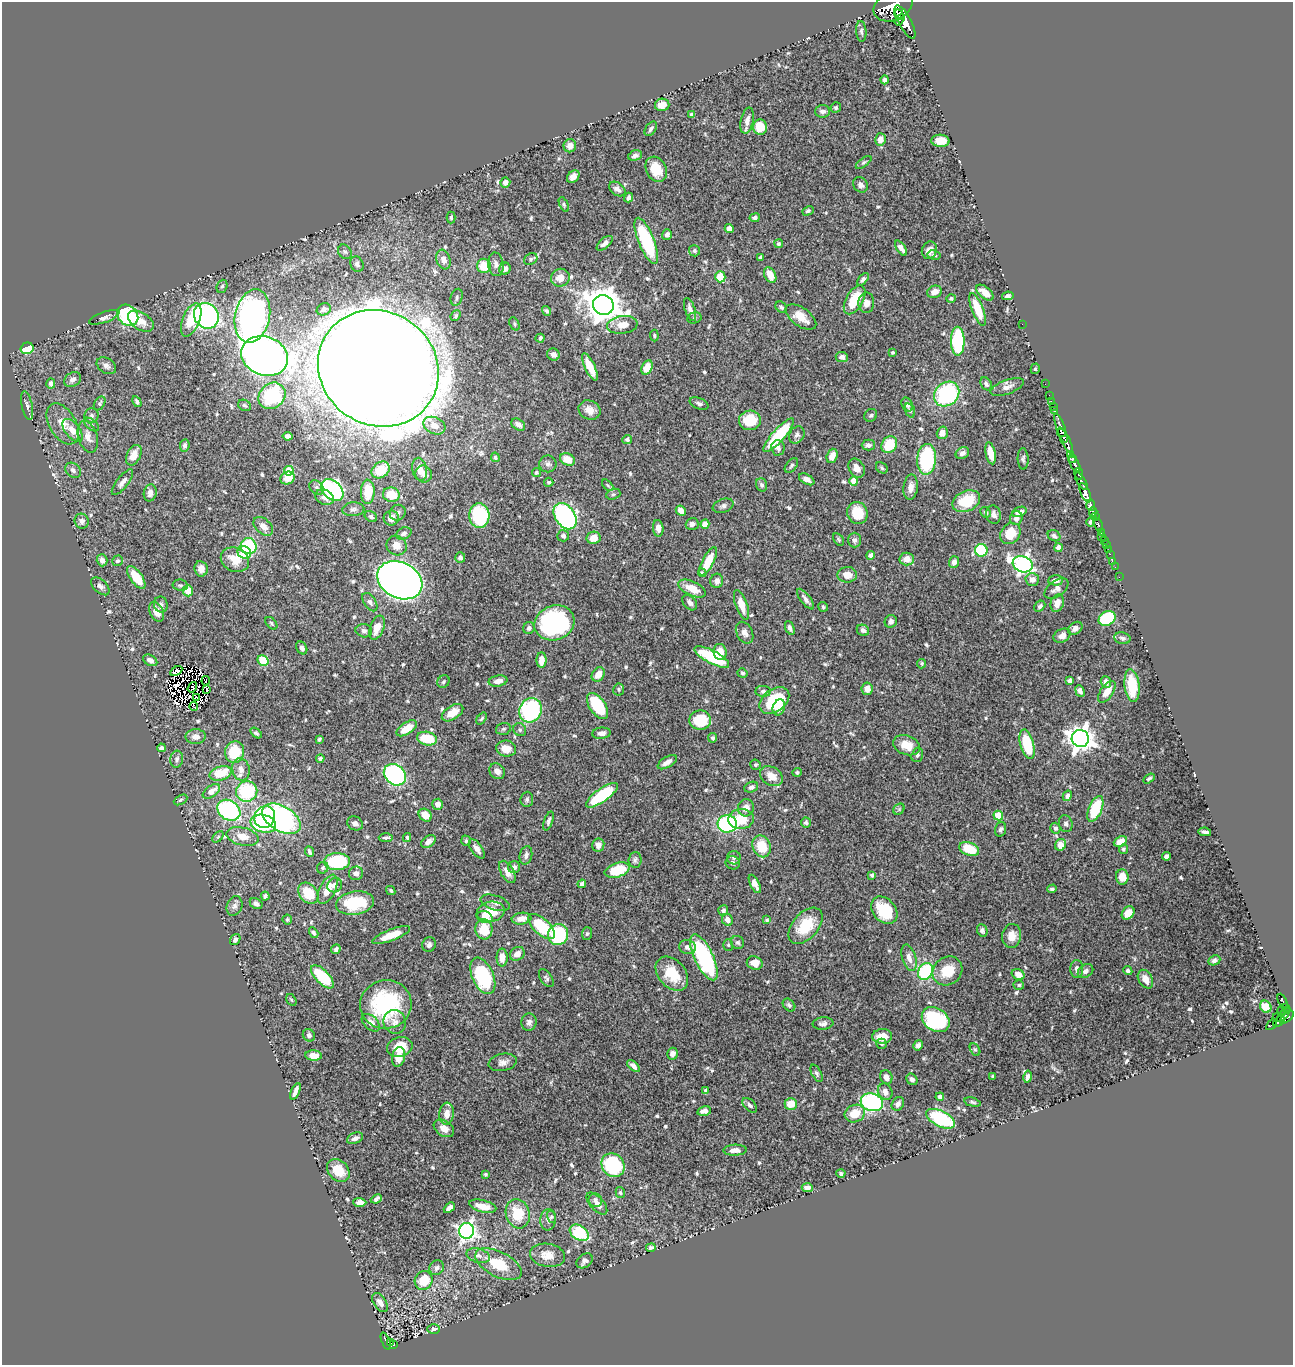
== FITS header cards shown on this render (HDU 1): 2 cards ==
NAXIS1  =                 1291
NAXIS2  =                 1363

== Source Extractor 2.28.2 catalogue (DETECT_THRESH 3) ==
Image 1291 x 1363 px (HDU 1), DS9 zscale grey, 1 PNG px = 1 image px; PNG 1295 x 1367 px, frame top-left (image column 1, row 1363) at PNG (2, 2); each listed source drawn as its Kron ellipse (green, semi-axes under 4 px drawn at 4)
Background 0.607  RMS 0.014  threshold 0.0417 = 3 sigma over >= 5 px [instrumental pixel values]
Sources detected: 644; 12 with non-positive FLUX_AUTO (blend fragments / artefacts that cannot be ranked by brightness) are neither listed nor drawn; of the other 632, the 500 brightest by FLUX_AUTO listed and drawn (132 fainter detections omitted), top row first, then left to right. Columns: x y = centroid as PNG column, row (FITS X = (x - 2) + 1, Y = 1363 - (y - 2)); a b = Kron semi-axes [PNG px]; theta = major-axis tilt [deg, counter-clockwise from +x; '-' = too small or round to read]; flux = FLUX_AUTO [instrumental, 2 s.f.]
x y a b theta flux
893 6 20 14 24 4200
899 15 5 4 - 530
899 20 6 3 57 340
905 22 19 6 -62 2500
861 31 10 5 -86 2.6
885 80 4 4 - 2.9
662 105 7 6 - 9.5
836 108 5 5 - 2.2
823 111 7 6 - 3.9
692 115 4 3 - 2.1
747 121 13 6 78 6.5
760 127 8 7 - 22
651 129 8 5 55 2.5
880 139 6 5 - 8
940 141 9 6 -3 15
570 146 6 6 - 6
635 155 7 5 18 2.9
864 162 9 4 36 1.7
656 169 13 10 -62 19
573 177 7 5 41 5.3
505 182 5 5 - 6
861 185 8 6 -47 4.2
617 189 9 6 -37 4.5
629 197 5 4 - 2.7
564 205 8 4 -64 1.5
808 211 6 4 28 1.8
451 217 6 4 90 1.7
755 218 5 4 - 3
729 228 4 4 - 5
667 234 5 4 - 3.1
646 241 24 8 -68 70
605 243 9 5 42 4
779 244 4 4 - 2.2
901 248 8 4 -55 5.4
929 250 9 7 67 6.2
694 251 5 5 - 2.1
345 252 8 6 -53 2.4
934 255 7 4 -11 1.7
760 257 4 3 - 1.6
531 259 7 5 30 1.9
443 260 10 6 -70 6.7
357 264 8 6 -62 2.9
496 264 12 7 -83 4.6
484 266 7 7 - 18
505 269 6 5 - 4.3
770 275 8 5 -62 12
720 277 5 5 - 21
560 278 9 8 - 9.7
863 279 7 4 50 2.5
222 286 7 5 69 2
935 292 7 6 - 7.5
985 293 10 5 -39 9.2
1008 296 6 4 10 2.4
457 297 9 6 74 2.5
951 298 5 4 - 1.6
855 300 16 8 60 28
866 303 10 8 87 6.1
603 305 10 9 - 2100
781 307 6 5 - 1.8
324 309 7 6 - 2.4
690 309 12 5 -71 4.5
978 309 17 5 -69 27
546 311 5 4 - 2
128 315 12 9 -43 93
206 316 13 12 - 280
252 316 27 17 77 340
456 316 6 4 48 1.6
104 317 16 5 19 3.9
801 317 18 9 -35 13
694 318 7 5 15 1.9
191 320 17 8 68 31
141 321 14 8 -32 10
514 324 7 5 -64 1.6
1022 324 2 2 - 38
622 325 15 9 7 11
654 336 6 4 -88 1.4
540 338 4 3 - 2
958 341 14 7 -90 80
27 348 6 5 - 38
893 352 3 3 - 1.5
553 354 6 6 - 4.5
265 356 24 19 -21 1100
842 357 6 5 - 3.6
106 366 10 7 -33 3.9
590 367 15 5 -64 15
647 367 7 5 64 14
378 368 62 56 -34 9200
1035 369 5 4 - 1.6
73 379 9 6 33 4.8
51 383 5 4 - 3.6
986 384 7 5 -54 2.6
1045 384 2 2 - 12
1007 387 18 7 20 5.7
947 394 13 11 42 100
1049 395 2 2 - 10
272 396 14 12 41 67
1051 401 2 2 - 13
137 402 6 4 -61 2.1
100 403 7 5 57 1.8
699 403 10 5 -20 2.7
907 404 7 5 -64 4.1
244 405 7 5 -29 1.8
27 406 15 5 -78 3.6
1053 407 2 2 - 13
589 410 11 9 -24 8
910 410 7 4 -71 1.7
1055 411 3 3 - 34
92 415 7 7 - 2.6
871 415 7 6 - 1.8
750 420 11 10 - 28
63 424 22 13 -59 14
518 424 7 5 -34 4.5
91 425 9 5 -40 2.4
434 426 11 8 -26 9.1
1061 428 15 4 -71 520
73 430 13 7 -53 8.8
942 433 6 5 - 8.6
1062 433 5 2 - 93
779 435 22 6 48 54
797 435 9 7 56 3.1
288 436 5 4 - 3.5
88 437 16 9 -73 7.9
627 439 5 4 - 2.1
1066 441 14 3 -64 980
185 445 6 4 82 2.5
868 445 7 5 1 3.5
889 445 9 7 58 30
778 448 7 6 - 3.3
962 453 7 5 32 4
991 453 11 5 -78 14
1071 454 3 2 - 68
134 455 11 7 64 11
832 456 7 5 71 7.8
495 457 5 4 - 2
567 459 8 6 -27 16
926 459 15 9 87 81
1023 459 10 5 -88 2.2
1072 459 4 2 - 190
548 464 8 8 - 3.4
1075 464 9 3 -62 490
791 465 8 5 49 2
857 468 10 7 -59 7.2
882 468 6 5 - 1.9
420 469 11 7 -78 10
73 470 8 6 -44 3.4
381 470 9 7 36 26
289 471 5 5 - 28
536 472 4 4 - 1.6
424 474 8 8 - 5.1
1079 474 6 3 -78 210
287 478 7 6 - 11
807 479 8 5 -29 5.8
854 481 4 4 - 19
1081 481 10 4 -57 400
122 482 15 6 52 4.8
549 482 4 4 - 1.7
608 485 7 4 -45 1.4
762 485 7 5 -72 2.3
316 487 8 6 -46 3.1
911 487 13 7 83 7.1
332 490 13 9 -44 140
368 492 12 7 89 22
150 493 8 6 80 4.5
1085 493 10 4 -67 1400
613 494 7 5 19 2
391 495 8 7 - 20
324 497 10 7 -25 6.5
966 501 14 10 24 29
1091 505 6 3 -85 330
723 506 11 6 19 3.1
353 509 11 7 5 3.2
681 511 5 4 - 6.5
986 512 5 5 - 1.9
1019 512 8 5 20 6.6
1093 512 4 3 - 320
398 513 8 7 - 2.6
857 513 11 10 - 21
994 515 9 7 -76 4.1
479 516 12 10 -86 68
565 516 14 9 -56 210
371 517 7 5 -34 2.6
1095 517 3 3 - 280
391 518 7 7 - 6.1
1016 518 7 6 - 3.8
82 521 7 7 - 4.3
1090 522 4 3 - 1.8
692 524 6 5 - 3.6
705 524 4 4 - 13
1098 524 7 3 -67 140
263 526 11 7 -41 6.8
658 528 8 5 -85 5.8
1101 532 3 2 - 66
404 533 8 5 26 3.4
1010 534 11 9 52 19
563 536 6 5 - 3
1054 536 6 5 - 1.9
1101 536 4 3 - 16
594 538 7 6 - 11
839 539 7 4 -56 1.4
855 540 7 6 - 2.7
1104 541 3 3 - 47
397 545 10 9 - 8
1106 545 2 2 - 6.7
249 546 8 8 - 59
1059 548 4 4 - 9.2
981 550 6 6 - 47
1108 550 2 2 - 11
244 553 7 6 - 22
1110 554 2 2 - 6.1
870 555 4 4 - 2.5
460 557 5 5 - 3.1
907 559 7 6 - 8.7
102 560 6 5 - 5.3
235 560 15 12 -24 18
117 561 6 5 - 1.7
708 561 16 5 63 22
1112 561 2 2 - 9.3
954 562 6 5 - 4.3
1023 564 10 8 -20 290
1115 567 2 2 - 4.8
201 569 8 6 -82 7.4
702 573 4 3 - 1.4
847 575 10 8 0 11
136 577 13 6 -55 25
1119 577 2 2 - 9.6
1032 579 7 6 - 6.4
400 580 24 18 -27 1100
1056 580 7 5 2 4
717 581 7 6 - 4.5
180 585 7 5 -9 1.9
100 586 11 6 -43 3.7
692 589 15 7 -25 15
1056 589 13 8 36 6.1
188 591 5 5 - 12
806 599 12 5 -52 3.8
370 602 10 6 -56 3.1
690 602 9 6 -47 3.3
1057 603 9 6 72 8.5
161 605 8 6 -79 3.2
741 605 15 6 -71 12
1040 606 6 4 42 2.3
823 607 5 4 - 1.6
157 612 10 6 -65 9.7
1107 618 9 7 33 66
891 621 6 6 - 3.8
271 623 7 4 -50 1.5
554 623 20 17 21 150
377 628 12 7 69 12
529 628 6 5 - 2.5
790 628 7 4 -69 3.3
1075 628 8 6 35 4.8
863 630 6 5 - 3.5
364 631 8 6 -12 3.1
745 633 11 8 -62 5.3
1062 636 9 6 27 5.4
1122 638 8 6 -12 2.5
302 648 7 5 -58 3.7
720 652 8 6 -79 13
712 657 19 6 -27 54
150 660 7 5 -30 5.6
541 660 8 5 90 9
263 661 6 5 - 24
922 664 5 4 - 1.5
176 671 7 3 31 1.9
742 673 5 4 - 1.7
598 674 7 6 - 9.6
206 681 5 2 - 2.2
498 681 9 5 9 5.6
1070 681 4 4 - 4.4
443 682 6 5 - 1.8
1106 682 6 5 - 4.6
1132 686 16 7 -83 33
192 687 6 2 56 2.4
206 689 3 2 - 3.3
619 689 6 5 - 1.7
867 689 6 5 - 5.8
763 691 8 5 -2 2.8
1080 691 6 4 -66 3.8
1107 692 12 6 56 10
197 697 3 2 - 1.6
774 700 16 11 37 63
194 706 4 2 - 10
598 706 15 8 -56 53
779 707 8 6 70 7.6
530 710 12 11 - 140
452 713 12 6 33 12
481 719 6 4 53 1.5
700 720 11 9 -2 37
407 728 11 5 34 18
503 729 8 5 16 1.9
520 730 7 6 - 2.2
256 733 6 4 -38 2
602 733 9 5 6 4.8
196 737 10 7 3 7.6
713 738 5 4 - 1.9
1080 738 8 8 - 950
319 739 3 3 - 1.5
427 739 10 6 -12 30
1027 744 15 7 -76 44
907 745 14 9 -20 14
161 748 4 4 - 2.6
506 749 10 8 -9 12
235 752 11 9 81 36
917 755 7 5 72 2.4
320 758 4 3 - 2.1
177 759 8 6 83 3
667 762 11 5 31 5.8
756 765 5 5 - 1.8
241 769 11 8 -78 7.4
497 771 8 7 - 5.6
797 772 4 4 - 1.6
221 773 11 7 18 24
395 775 12 9 -42 180
771 776 12 9 -33 12
1149 778 6 4 32 1.7
751 787 7 5 23 3.7
211 791 10 5 34 10
247 791 10 10 - 69
602 795 19 6 36 70
1067 796 5 4 - 3.4
527 799 7 6 - 2.3
181 800 7 4 28 1.7
438 804 5 5 - 5.4
746 808 9 8 - 7
899 809 6 5 - 1.6
1095 809 14 6 67 42
229 810 12 9 -32 140
425 815 7 6 - 11
998 815 5 4 - 37
265 817 11 10 - 70
281 819 21 12 -31 230
741 819 13 10 6 23
549 821 10 4 71 2.5
806 822 5 5 - 1.9
355 823 8 6 -29 3.6
263 824 13 8 -15 78
727 824 9 9 - 97
1066 824 8 6 -75 2.8
1055 828 5 5 - 3.4
1001 829 7 5 71 2.5
1205 832 6 3 -11 3.1
242 836 16 9 -14 12
218 837 6 4 45 1.5
386 838 7 3 2 1.9
407 838 4 3 - 1.4
428 841 8 5 37 6
466 841 5 5 - 1.8
1120 841 7 5 26 10
598 845 6 6 - 6.2
1061 845 6 5 - 12
762 846 11 9 -68 25
477 849 11 5 -54 4.7
969 849 10 6 -21 26
1123 849 5 4 - 1.7
309 852 5 3 - 2.1
526 855 9 6 76 4.1
1167 856 4 4 - 3.1
734 858 7 7 - 2.5
635 860 8 6 86 2.5
337 862 13 8 2 85
733 863 7 6 - 3.3
514 867 6 5 - 3.5
323 868 6 5 - 1.8
617 870 13 7 17 37
507 872 12 6 -60 7.1
356 873 7 7 - 5.1
872 875 4 3 - 2.1
1122 877 7 6 - 11
582 884 4 4 - 2.8
755 884 10 4 -64 5.3
335 885 7 7 - 6.2
328 889 16 8 64 14
1052 889 5 4 - 2
391 891 5 4 - 1.8
308 893 12 8 -50 27
265 896 4 4 - 2.3
355 903 19 11 9 49
495 903 15 7 -17 4.4
256 904 7 5 -29 3.4
234 906 10 7 68 3.7
723 910 5 5 - 2.7
884 910 15 11 -50 37
491 912 14 10 11 24
1128 913 7 5 48 11
485 917 8 6 -18 7.8
521 919 10 6 7 7.8
287 920 5 4 - 1.6
727 920 6 5 - 5.8
767 920 3 3 - 1.5
541 926 16 8 -43 46
805 926 21 13 49 35
484 929 10 8 -85 21
982 930 6 5 - 2.7
314 933 6 4 -58 2.4
587 934 6 5 - 1.8
391 935 20 5 21 15
558 935 10 10 - 81
1012 936 12 9 83 10
235 940 6 4 53 2.5
738 942 7 6 - 2.1
429 944 7 6 - 2.6
728 945 6 5 - 1.5
688 947 8 7 - 4.7
336 949 5 4 - 2.6
517 954 8 6 36 7.4
704 957 25 9 -64 120
502 958 9 5 90 8.3
909 958 14 7 -74 7.2
1214 960 6 4 25 2.4
755 963 8 6 -20 9.3
1077 969 9 6 89 4.5
925 971 9 7 57 77
947 971 16 13 39 23
1085 971 8 6 35 4
1128 971 4 4 - 2.6
672 974 19 13 -49 26
1018 974 7 5 -29 7.8
483 976 19 10 -66 82
322 977 15 6 -46 50
546 978 10 5 -55 2.3
1145 979 10 7 -60 8.8
1019 985 5 4 - 1.5
291 1000 6 4 -59 1.4
1283 1002 8 3 -65 180
386 1004 26 24 11 90
789 1005 7 5 -46 2
1266 1007 6 5 - 13
1285 1008 3 3 - 76
1282 1010 4 2 - 34
1284 1015 9 3 50 290
1277 1017 4 2 - 28
1287 1017 8 3 43 300
936 1020 15 11 -34 95
1279 1021 6 3 38 38
395 1022 12 11 - 6.5
529 1022 8 7 - 3.7
371 1023 11 6 -42 6.3
823 1023 10 6 6 3.5
1271 1025 6 3 45 31
309 1035 6 5 - 2.8
882 1036 10 7 4 15
881 1044 5 5 - 1.7
918 1045 5 4 - 3
400 1047 13 9 12 19
975 1049 7 4 -61 1.6
673 1054 6 5 - 4.2
314 1056 8 5 -5 9.5
398 1057 10 6 79 12
503 1062 14 8 12 5.5
633 1066 7 4 -45 4.1
817 1073 9 4 -62 2.2
993 1076 4 3 - 1.8
886 1077 7 6 - 4.8
1028 1077 6 4 79 3
912 1079 6 5 - 3.3
295 1091 9 3 67 5.2
705 1091 4 3 - 2
885 1092 8 7 - 6
940 1097 4 4 - 4
872 1102 11 8 -16 200
972 1102 8 4 -14 1.7
791 1104 6 5 - 15
898 1104 7 6 - 3.9
750 1105 9 5 -46 2.8
704 1111 7 5 13 4.5
855 1113 10 8 25 17
447 1114 11 7 85 9.1
941 1119 15 8 -27 67
444 1128 11 7 -34 6.7
355 1138 8 5 23 4.1
735 1150 11 5 2 6.9
613 1165 12 11 - 90
338 1170 13 9 -47 19
841 1173 4 4 - 1.7
485 1174 4 4 - 1.5
807 1188 5 4 - 4.4
620 1192 5 4 - 1.4
376 1199 6 4 23 2.7
595 1200 7 6 - 3.2
360 1202 6 4 -1 4.1
597 1204 13 6 -48 6.3
483 1206 14 6 -15 13
449 1208 6 4 43 4.7
518 1214 15 12 -72 27
551 1217 6 4 -72 1.6
548 1220 10 8 84 4.4
466 1231 8 7 - 350
579 1233 10 7 -34 47
651 1248 5 4 - 2.3
548 1255 18 11 -9 12
478 1256 12 7 -14 4.8
585 1261 9 6 40 3.6
498 1264 25 12 -27 33
437 1268 8 7 - 3.9
424 1281 9 8 - 25
380 1303 11 6 -56 6.1
434 1329 6 5 - 3.7
386 1341 9 3 -68 110
390 1342 4 2 - 23
394 1344 3 3 - 16
At the frame edge (FLAGS 8, measured only in part): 1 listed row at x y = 893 6
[132 fainter detections neither listed nor drawn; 12 non-positive-flux detections neither listed nor drawn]